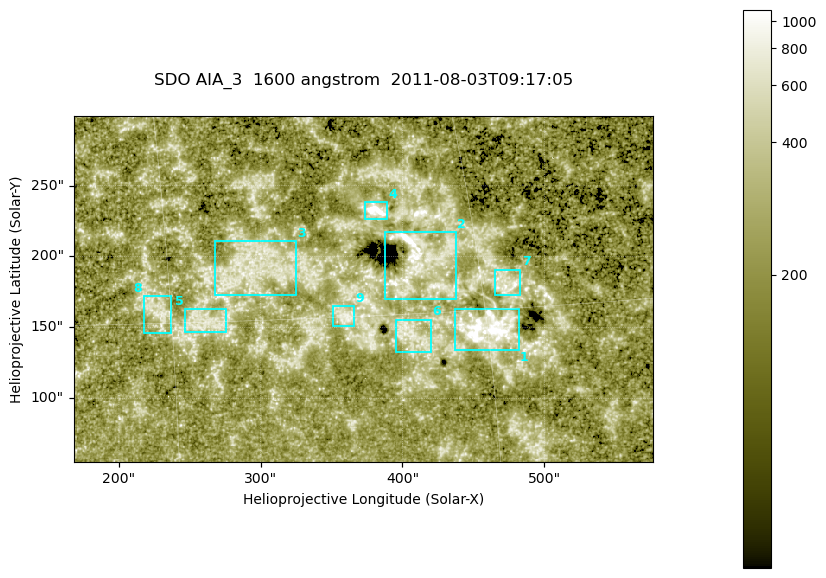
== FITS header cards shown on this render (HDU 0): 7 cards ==
TELESCOP= 'SDO     '           /
INSTRUME= 'AIA_3   '           /
WAVELNTH=                 1600 /
WAVEUNIT= 'angstrom'           /
DATE-OBS= '2011-08-03T09:17:05.123' /
CTYPE1  = 'HPLN-TAN'           /
CTYPE2  = 'HPLT-TAN'           /

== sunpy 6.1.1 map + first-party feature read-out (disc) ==
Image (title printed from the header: SDO AIA_3  1600 angstrom  2011-08-03T09:17:05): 670 x 401 px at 0.609 arcsec/px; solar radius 945 arcsec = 1552 px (partial field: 3.6% of the solar disc is inside the frame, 100% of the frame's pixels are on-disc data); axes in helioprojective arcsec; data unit not stated in the header (colour bar unlabelled)
Pointing: header CRPIX1/2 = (2047.81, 2050.03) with CRVAL1/2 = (0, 0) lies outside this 670 x 401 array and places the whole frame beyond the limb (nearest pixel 1.39 R_sun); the SolarSoft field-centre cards XCEN/YCEN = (372.2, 177.1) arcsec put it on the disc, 1925 arcsec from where CRPIX/CRVAL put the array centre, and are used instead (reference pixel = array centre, CRVAL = XCEN/YCEN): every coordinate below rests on XCEN/YCEN
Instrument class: DISC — disc imager (sunpy class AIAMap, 1600 A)
Bright regions (active regions / flare kernels): reference = the on-disc median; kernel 5 px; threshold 5 sigma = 345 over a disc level ~224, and >= 1.15x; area >= 268 px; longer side >= 5 px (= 3 arcsec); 9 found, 9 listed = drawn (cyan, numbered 1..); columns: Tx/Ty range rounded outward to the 2 arcsec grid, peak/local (2 s.f.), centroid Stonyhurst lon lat
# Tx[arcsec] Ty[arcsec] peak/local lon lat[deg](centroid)
1 436..482 134..164 14 +30 +14
2 386..438 170..218 16 +27 +17
3 268..326 172..212 3.6 +19 +17
4 372..390 226..240 16 +25 +20
5 246..276 146..164 3.3 +16 +15
6 394..420 132..156 3.4 +26 +14
7 464..484 172..192 5.6 +31 +16
8 216..238 146..172 3.4 +14 +15
9 350..366 150..166 3.7 +23 +15